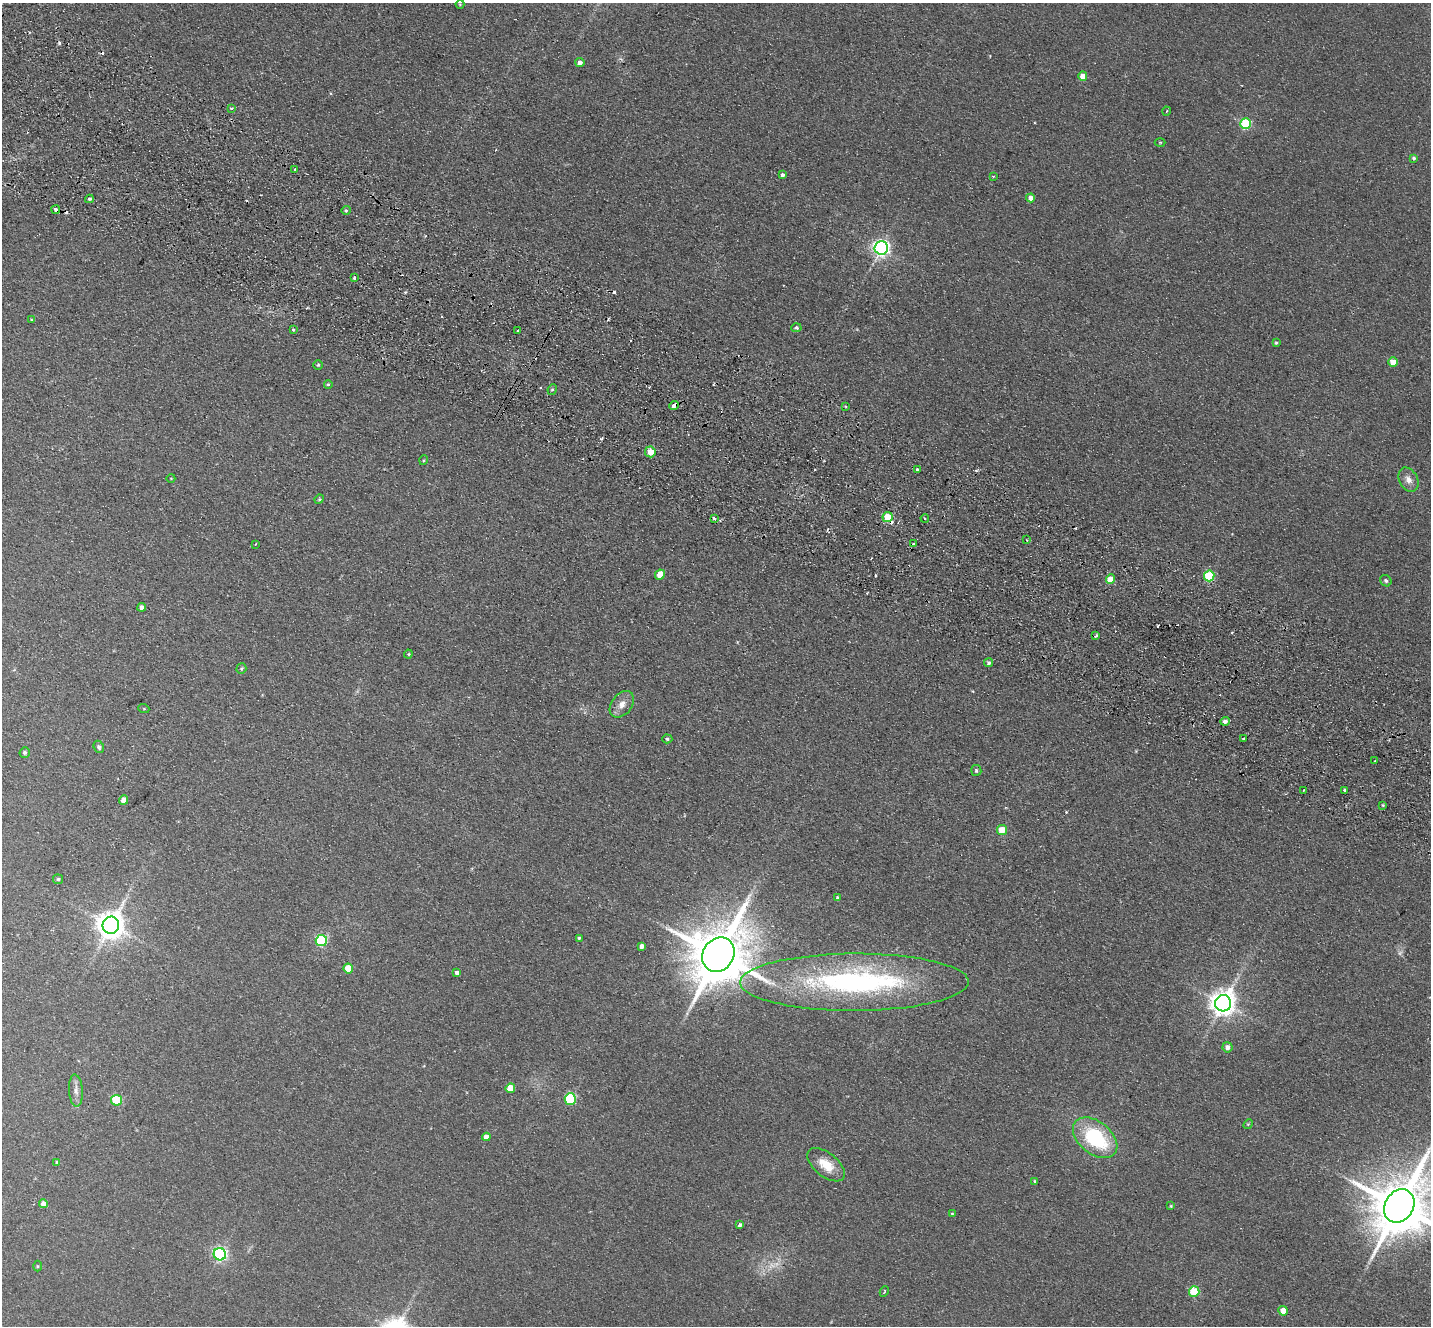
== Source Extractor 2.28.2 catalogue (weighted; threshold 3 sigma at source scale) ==
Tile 11 of 4 x 4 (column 3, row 3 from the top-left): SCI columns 2887-4315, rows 1659-2982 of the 5774 x 5829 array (HDU 1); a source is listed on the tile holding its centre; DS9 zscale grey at full resolution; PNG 1433 x 1328 px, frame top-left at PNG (2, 3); each listed source drawn as its Kron ellipse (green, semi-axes under 4 px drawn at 4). Shown black and unused: <1% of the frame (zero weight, under 2 of 3 exposures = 3% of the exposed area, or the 3 px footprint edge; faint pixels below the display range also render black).
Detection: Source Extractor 2.28.2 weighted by HDU 2 'WHT'; one run over the whole footprint, this tile lists its part. Background 0.088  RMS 0.012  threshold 0.0529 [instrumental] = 3 sigma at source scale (4.5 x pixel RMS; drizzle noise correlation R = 1.50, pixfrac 1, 0.05/0.05 arcsec/px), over >= 5 px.
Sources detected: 115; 2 too faint to see at this stretch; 17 cosmic-ray / hot-pixel residue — neither listed nor drawn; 1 inside a brighter listed object's ellipse — not listed separately; the other 95 listed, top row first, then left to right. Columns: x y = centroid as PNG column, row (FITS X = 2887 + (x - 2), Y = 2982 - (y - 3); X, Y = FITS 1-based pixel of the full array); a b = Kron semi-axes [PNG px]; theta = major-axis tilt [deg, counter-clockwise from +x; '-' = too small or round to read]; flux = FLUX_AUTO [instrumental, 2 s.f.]
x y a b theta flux
460 4 4 4 - 1.2
580 63 4 4 - 5.1
1083 76 5 4 - 13
231 108 3 3 - 3.2
1167 111 4 3 - 0.96
1246 124 5 5 - 86
1160 142 5 3 - 1.1
1414 158 3 3 - 2.1
295 169 3 3 - 4
782 175 4 3 - 6.2
993 177 3 3 - 1.5
1031 198 4 4 - 6.2
89 199 4 3 - 2
56 210 4 3 - 6.6
346 210 4 4 - 1.7
881 248 6 6 - 450
354 278 3 2 - 3.4
31 320 4 2 - 0.94
796 328 5 4 - 2.4
293 330 4 3 - 1.2
518 331 3 2 - 1.3
1276 343 3 3 - 1.4
1393 362 4 4 - 18
318 365 4 4 - 1.4
328 384 4 3 - 1.5
552 389 5 4 - 1.7
674 405 5 3 - 17
845 406 3 2 - 0.93
650 452 5 5 - 15
424 460 5 3 - 1.1
917 470 3 3 - 4.3
171 478 4 3 - 0.83
1408 480 13 9 -62 8.3
319 499 5 4 - 1.5
887 517 5 5 - 35
925 518 4 3 - 1.4
714 519 3 3 - 2.8
1027 540 2 2 - 1.2
255 544 3 2 - 1.7
914 544 3 3 - 3.4
660 575 5 4 - 16
1209 576 5 5 - 79
1110 579 5 4 - 23
1386 581 6 5 - 2.3
142 607 4 4 - 5.3
1096 636 3 3 - 7.3
408 654 4 4 - 1.2
989 663 4 4 - 2.1
241 668 5 5 - 1.8
622 704 15 10 52 10
144 709 5 3 - 1.1
1225 721 5 4 - 7.2
667 739 5 4 - 1.9
1243 739 3 3 - 2.4
99 747 6 5 - 3.2
25 753 5 5 - 2.2
1375 761 3 2 - 1.2
976 770 5 5 - 2.1
1304 790 2 2 - 0.81
1345 791 3 3 - 4.2
124 800 5 4 - 11
1383 805 3 3 - 1.2
1002 830 5 5 - 23
58 879 5 5 - 2.1
837 898 3 3 - 1.6
111 925 8 8 - 1500
579 938 3 3 - 1.6
321 941 6 5 - 130
642 946 4 4 - 4.7
718 955 18 15 57 9000
348 968 5 5 - 25
457 973 4 4 - 4.1
854 982 114 28 0 310
1223 1003 8 8 - 1200
1227 1047 5 5 - 6.5
510 1088 5 5 - 21
76 1090 16 7 -86 6.9
570 1099 6 5 - 110
117 1100 5 5 - 67
1248 1124 5 4 - 1.1
486 1137 4 4 - 7.5
1095 1138 25 16 -39 99
57 1162 4 4 - 2.2
826 1165 22 11 -38 21
1035 1181 3 3 - 1.3
43 1204 4 4 - 9.9
1171 1206 4 4 - 1.2
1399 1206 18 14 57 8400
952 1214 4 4 - 1.2
740 1225 4 3 - 5.8
220 1254 6 6 - 260
37 1266 5 3 - 1.1
884 1291 5 3 - 1.4
1194 1292 5 5 - 55
1283 1311 5 4 - 12
Overlapping masked pixels (flux is a lower limit): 3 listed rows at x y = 56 210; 674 405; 1225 721
Isophote crosses this tile's border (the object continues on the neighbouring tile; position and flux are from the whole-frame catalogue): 1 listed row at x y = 1399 1206